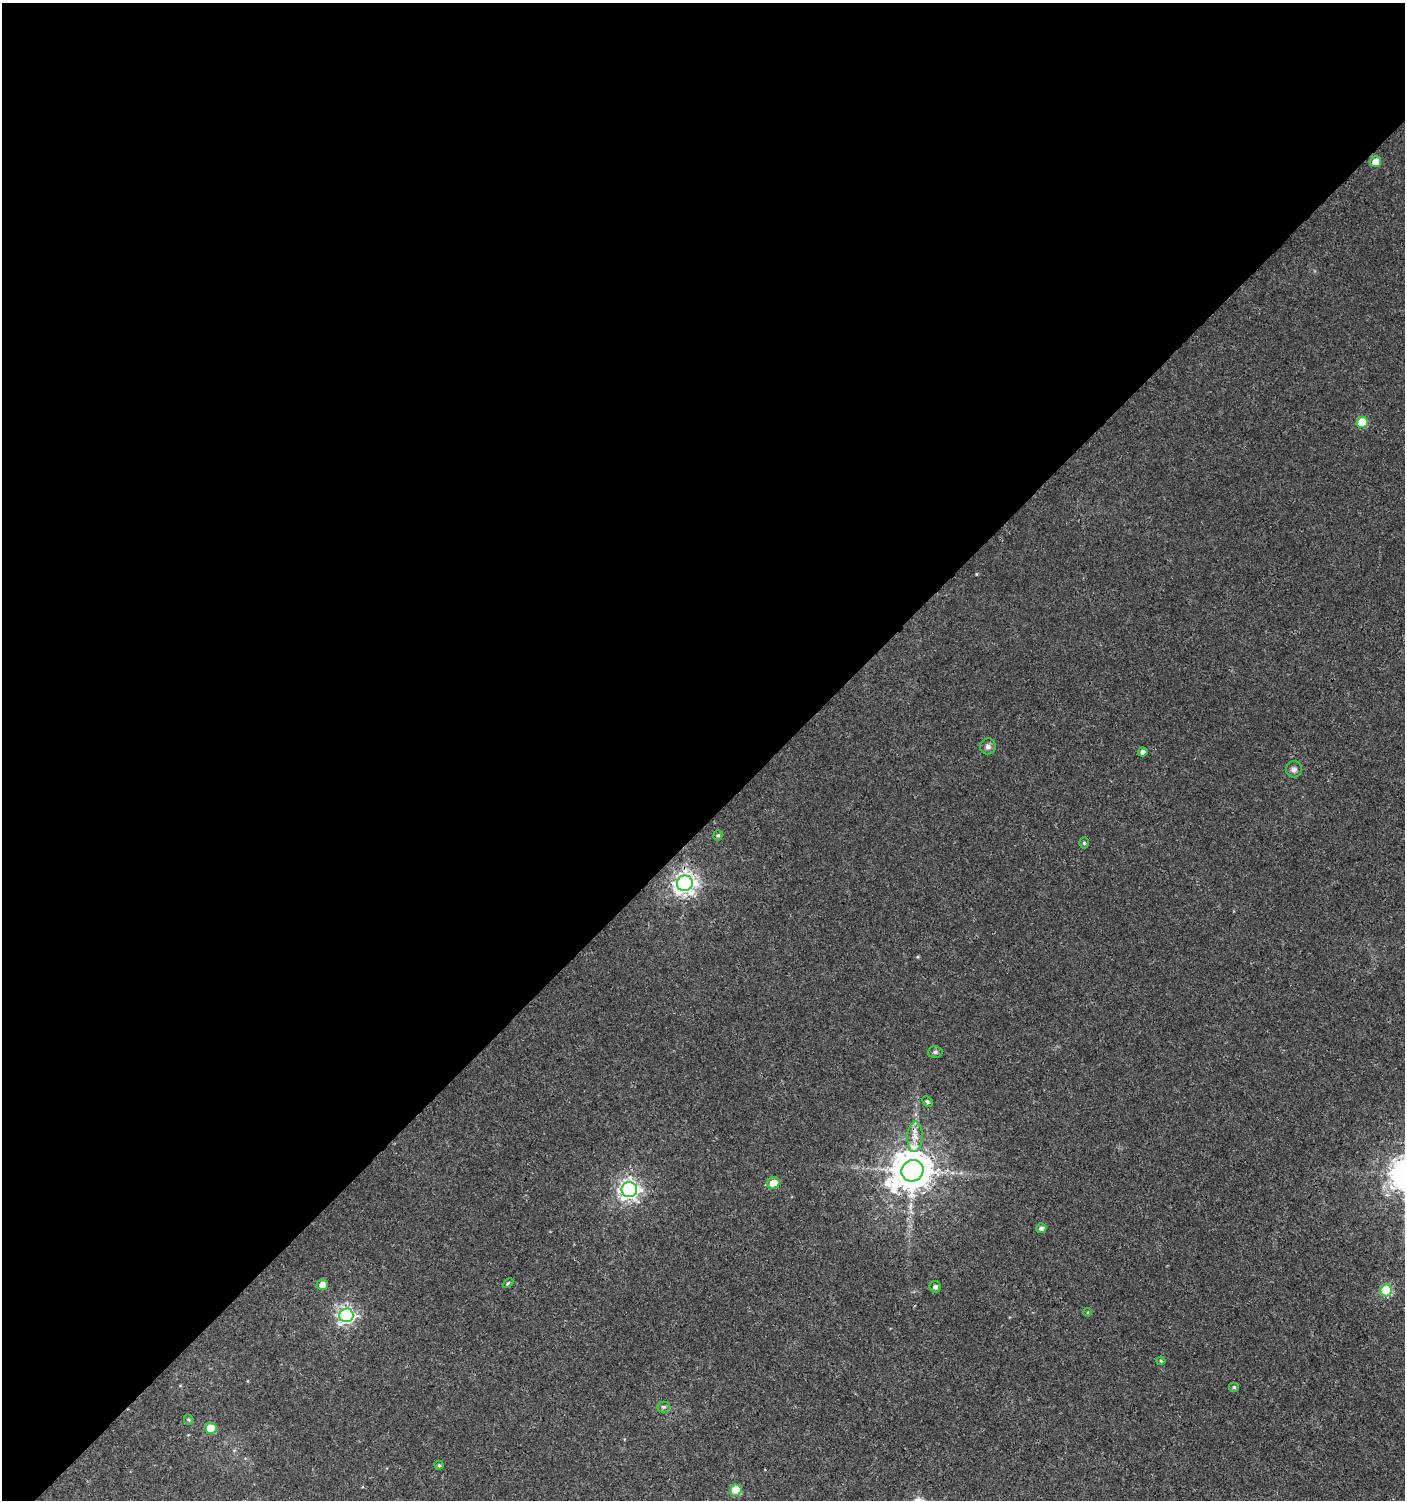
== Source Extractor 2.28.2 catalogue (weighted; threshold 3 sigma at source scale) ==
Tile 2 of 4 x 4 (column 2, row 1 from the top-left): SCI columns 1609-3011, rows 4529-6026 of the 6061 x 6086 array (HDU 1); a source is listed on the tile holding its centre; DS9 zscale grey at full resolution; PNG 1407 x 1502 px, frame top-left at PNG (2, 3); each listed source drawn as its Kron ellipse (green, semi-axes under 4 px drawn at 4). Shown black and unused: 55% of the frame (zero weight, under 3 of 4 exposures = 4% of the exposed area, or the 3 px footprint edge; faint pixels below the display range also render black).
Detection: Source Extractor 2.28.2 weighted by HDU 2 'WHT'; one run over the whole footprint, this tile lists its part. Background 0.00379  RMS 0.0021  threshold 0.00932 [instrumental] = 3 sigma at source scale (4.5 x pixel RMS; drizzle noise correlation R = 1.50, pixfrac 1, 0.0396/0.0396 arcsec/px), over >= 5 px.
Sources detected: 29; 1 cosmic-ray / hot-pixel residue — neither listed nor drawn; the other 28 listed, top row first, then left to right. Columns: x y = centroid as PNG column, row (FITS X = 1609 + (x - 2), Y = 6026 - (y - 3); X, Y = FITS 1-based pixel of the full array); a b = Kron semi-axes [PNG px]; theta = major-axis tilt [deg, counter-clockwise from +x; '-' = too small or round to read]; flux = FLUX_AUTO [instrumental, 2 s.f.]
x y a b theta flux
1376 162 5 5 - 3.9
1362 422 5 5 - 7
988 746 8 7 - 0.74
1143 752 5 4 - 0.76
1294 769 8 8 - 0.73
718 835 5 4 - 0.32
1084 843 5 4 - 0.31
685 883 8 7 - 150
935 1052 7 6 - 0.45
927 1102 6 4 -45 0.42
915 1137 15 7 88 1.8
912 1171 11 10 - 660
773 1183 6 5 - 3.3
629 1190 8 7 - 110
1041 1228 5 5 - 0.72
508 1283 6 3 44 0.23
322 1285 5 5 - 1.7
935 1287 6 5 - 0.58
1386 1291 6 6 - 16
1088 1312 4 3 - 0.18
346 1315 7 7 - 69
1161 1361 4 4 - 0.23
1234 1387 5 5 - 0.35
664 1407 6 5 - 0.46
189 1420 5 3 - 0.23
211 1428 6 5 - 5.6
439 1465 4 4 - 0.28
736 1490 6 5 - 8.6
Overlapping masked pixels (flux is a lower limit): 2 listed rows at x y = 912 1171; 629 1190